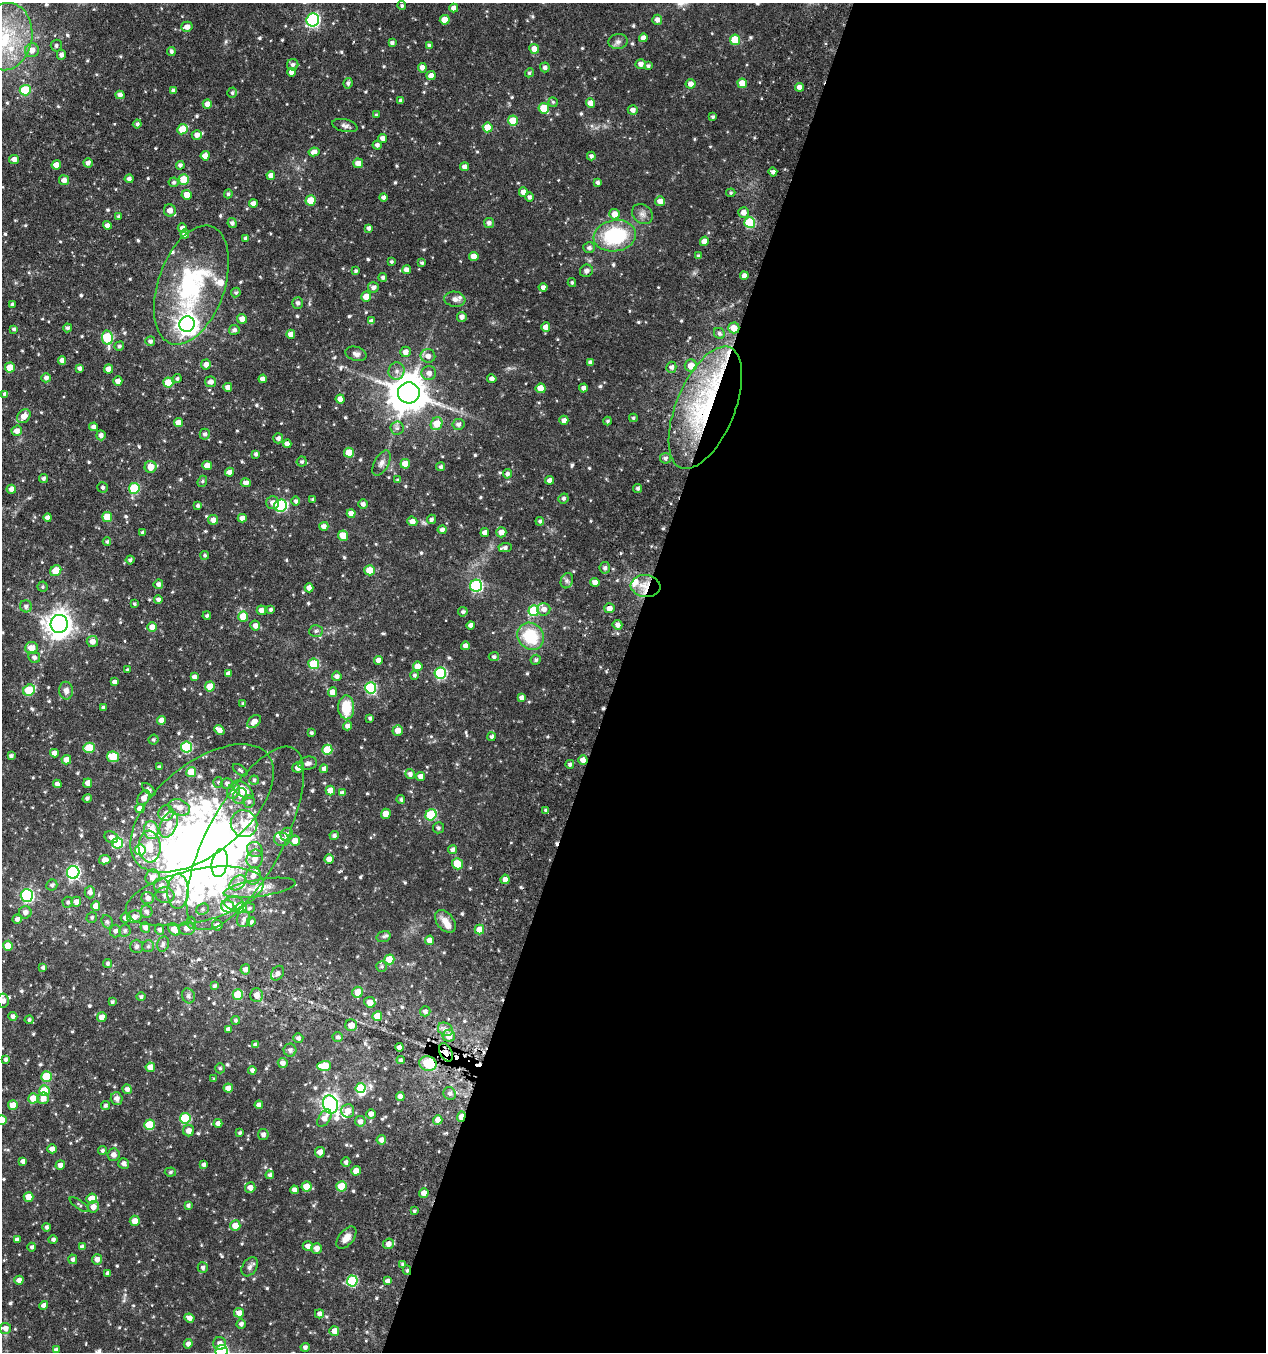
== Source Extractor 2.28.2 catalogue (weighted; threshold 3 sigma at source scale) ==
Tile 12 of 4 x 4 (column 4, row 3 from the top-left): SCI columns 4123-5386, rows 1410-2759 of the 5583 x 5518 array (HDU 1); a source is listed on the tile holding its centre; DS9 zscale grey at full resolution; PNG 1268 x 1354 px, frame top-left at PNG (2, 3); each listed source drawn as its Kron ellipse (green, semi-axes under 4 px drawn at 4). Shown black and unused: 51% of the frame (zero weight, under 3 of 6 exposures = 4% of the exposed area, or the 3 px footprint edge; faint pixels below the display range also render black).
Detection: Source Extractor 2.28.2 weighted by HDU 2 'WHT'; one run over the whole footprint, this tile lists its part. Background 0.0643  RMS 0.0058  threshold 0.0236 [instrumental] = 3 sigma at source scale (4.09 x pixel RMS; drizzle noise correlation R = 1.36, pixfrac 0.8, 0.05/0.05 arcsec/px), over >= 5 px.
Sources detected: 701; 14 inside a brighter object's white glare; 5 cosmic-ray / hot-pixel residue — neither listed nor drawn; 21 inside a brighter listed object's ellipse — not listed separately; of the other 661, all 500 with FLUX_AUTO >= 0.853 (the completeness limit of this list) listed and drawn (161 fainter detections not listed), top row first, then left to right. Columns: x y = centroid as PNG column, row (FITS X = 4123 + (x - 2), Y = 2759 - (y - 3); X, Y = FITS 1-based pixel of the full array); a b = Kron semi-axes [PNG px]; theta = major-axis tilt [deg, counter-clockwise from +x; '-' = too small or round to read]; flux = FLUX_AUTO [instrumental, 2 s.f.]
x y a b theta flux
402 6 4 4 - 1
454 8 4 4 - 2.7
313 20 6 6 - 80
445 20 5 4 - 7.3
657 20 5 5 - 2.7
187 27 6 5 - 3.2
6 37 34 26 82 37
643 38 4 4 - 2.5
735 40 5 5 - 15
618 41 9 7 10 2
392 43 4 4 - 1.4
429 45 4 4 - 1.2
56 46 6 5 - 1.2
534 49 5 5 - 4
32 50 7 7 - 3.9
171 51 4 4 - 1.2
61 55 5 4 - 2
640 64 5 4 - 2.6
293 65 6 5 - 1.5
648 66 4 4 - 1.1
545 67 5 5 - 1.6
422 68 5 4 - 2.5
291 72 4 4 - 2.4
529 73 4 4 - 0.97
431 75 4 4 - 3
348 83 5 4 - 1.3
742 83 5 4 - 6.3
691 84 5 5 - 3
799 87 4 4 - 2.8
25 90 5 5 - 22
174 91 4 4 - 2.1
232 93 5 4 - 0.97
120 95 4 4 - 2.5
401 101 4 3 - 1.4
553 102 5 5 - 0.88
590 103 5 4 - 4.5
207 104 5 4 - 3.9
544 108 5 5 - 12
633 110 5 4 - 2.4
376 115 4 4 - 0.9
713 117 4 3 - 0.86
513 121 5 5 - 11
137 124 4 4 - 1.1
345 126 13 6 -12 1.9
488 127 5 5 - 10
182 129 5 5 - 11
197 135 5 4 - 2.6
383 138 4 4 - 2.4
377 145 4 4 - 1.7
314 152 5 4 - 2.8
205 156 4 4 - 4.6
591 156 4 4 - 1.4
14 159 5 4 - 3
88 163 5 4 - 1.9
358 163 5 4 - 4.3
56 165 4 4 - 5.3
180 165 4 4 - 1.6
465 167 4 4 - 2.5
773 172 4 4 - 1.8
271 175 4 4 - 3.4
129 179 4 4 - 1.6
184 179 5 5 - 14
64 180 5 5 - 3
174 182 5 5 - 1.1
598 183 4 4 - 1.4
523 192 4 4 - 3.2
731 193 5 4 - 0.88
228 194 4 4 - 0.91
187 195 5 5 - 5.2
383 197 4 4 - 1.6
529 197 4 4 - 1.4
310 200 5 5 - 9.4
660 201 5 5 - 3.6
253 203 4 4 - 2.6
170 210 6 6 - 3.3
743 212 5 5 - 3
614 214 5 5 - 5.5
642 214 11 9 -40 2.6
118 216 4 4 - 0.86
232 223 5 4 - 1.6
489 223 5 5 - 2
750 223 5 5 - 33
107 225 4 4 - 2.3
182 228 5 4 - 2.8
369 228 4 4 - 1.6
185 234 4 4 - 2.6
615 236 21 15 8 37
245 238 3 3 - 1
704 241 4 4 - 4.2
589 248 6 5 - 1.5
474 256 4 4 - 4.7
698 256 4 4 - 1.1
391 262 3 3 - 0.88
422 263 4 4 - 1
406 270 4 4 - 2.6
356 271 4 3 - 0.92
586 271 6 6 - 1.9
744 276 4 4 - 2.8
383 277 4 4 - 1.3
572 282 4 4 - 0.98
191 285 62 33 71 69
373 287 5 5 - 1.9
543 287 4 4 - 1.9
236 292 5 4 - 0.9
366 297 5 5 - 4.5
455 299 10 7 -8 2.3
298 303 5 5 - 1.5
12 305 4 3 - 1.5
462 317 5 5 - 2.2
242 319 5 5 - 3.1
372 321 4 4 - 1.9
187 324 8 7 - 340
546 327 4 4 - 4.3
67 328 4 4 - 1.1
734 328 5 5 - 5.6
14 329 4 4 - 1.2
234 330 5 5 - 1.7
719 333 6 5 - 1.4
291 334 4 4 - 3
107 338 7 5 -81 32
150 341 5 5 - 1.5
119 346 5 4 - 1.1
405 352 5 5 - 3.1
356 354 11 7 -15 2.2
428 356 7 6 - 2.9
62 360 4 4 - 2.8
590 362 4 4 - 1.9
206 364 5 5 - 3.4
691 366 6 6 - 5.9
671 367 5 5 - 1.7
10 368 5 5 - 8.3
80 369 4 4 - 1.8
108 369 4 4 - 4
397 371 8 8 - 2.5
429 373 7 7 - 2.7
46 378 4 4 - 1.8
177 379 4 4 - 0.98
263 379 4 4 - 2.7
492 379 4 4 - 2.2
118 381 4 4 - 3.3
168 382 5 5 - 10
211 382 5 5 - 2.4
228 387 4 4 - 2.4
541 388 5 5 - 10
583 388 4 4 - 1.9
409 393 11 10 - 1500
5 394 4 4 - 1.8
340 399 4 4 - 3.7
705 408 65 29 68 96
24 416 7 6 - 4
633 418 4 4 - 0.91
564 420 5 4 - 2.7
608 421 4 4 - 0.94
178 423 4 4 - 4
437 424 7 5 60 8.8
458 424 6 5 - 1.5
94 427 4 4 - 1.8
397 428 6 6 - 1.6
17 431 5 5 - 3.1
205 434 5 5 - 1.3
101 435 5 4 - 2
278 438 5 5 - 1.9
287 444 4 4 - 2.4
349 453 5 5 - 9.2
256 454 4 3 - 1.3
665 458 5 5 - 1.4
302 462 5 5 - 1.1
381 463 14 7 62 2.5
405 464 5 4 - 7.8
207 466 5 4 - 4.8
150 467 6 6 - 6
441 467 4 4 - 1.1
229 472 4 4 - 2.5
507 474 5 4 - 1.6
43 478 4 4 - 1.2
398 480 4 4 - 0.97
549 480 4 4 - 2.6
202 481 6 4 68 0.85
246 483 5 4 - 2.7
103 488 5 5 - 1.2
134 488 5 5 - 29
638 488 4 4 - 1.1
11 489 5 4 - 2.7
563 498 5 5 - 1.2
313 499 4 4 - 0.9
296 501 5 4 - 1.3
273 503 6 6 - 2.7
363 504 5 4 - 2
198 505 3 3 - 1.2
281 506 6 6 - 48
351 514 4 4 - 3.6
107 517 5 5 - 11
48 518 4 4 - 2.7
242 518 4 4 - 3.4
431 519 5 4 - 1.4
213 520 5 5 - 3.5
412 521 5 4 - 3
540 521 4 4 - 1.1
324 526 4 4 - 2.5
442 530 4 4 - 2
142 532 3 3 - 1.1
485 532 4 4 - 2.6
501 532 5 5 - 3.7
343 536 5 5 - 9
107 542 4 4 - 1
505 548 6 4 2 1.5
205 555 4 4 - 0.88
130 560 4 4 - 1.1
605 568 5 5 - 1.5
370 570 5 5 - 11
56 571 6 5 - 8.1
567 581 8 6 70 1.5
595 582 4 4 - 2.9
158 584 5 4 - 2.2
476 586 6 6 - 54
646 586 15 11 -7 7.1
43 587 5 5 - 0.92
309 588 4 4 - 3.2
158 599 4 4 - 1.8
134 604 3 3 - 0.91
26 606 6 6 - 1.9
609 608 5 5 - 3
271 609 4 3 - 1.1
544 609 7 6 - 2.8
261 610 5 4 - 2.7
534 611 5 5 - 25
463 612 5 4 - 1.2
207 616 4 4 - 1.1
243 616 5 5 - 12
59 624 9 8 - 530
471 625 4 4 - 2.4
617 625 5 4 - 2.3
255 626 5 5 - 2.8
152 627 5 4 - 4.7
316 631 7 6 - 1.2
531 636 14 12 -52 22
92 641 6 5 - 3.2
465 646 4 4 - 2.3
32 648 6 6 - 5.6
34 657 6 5 - 1.7
494 657 5 4 - 1.3
378 660 4 4 - 2.9
536 660 5 5 - 1.1
314 664 5 5 - 24
418 666 4 4 - 5.9
128 670 3 3 - 1
440 673 6 5 - 43
228 674 4 4 - 2.2
414 675 4 4 - 1.1
337 676 5 4 - 2.1
194 677 4 4 - 2.1
115 682 4 4 - 2.3
210 686 5 5 - 8.1
371 688 6 5 - 44
29 690 6 5 - 22
66 691 9 7 -89 2.4
332 692 5 4 - 4.8
521 698 4 4 - 2.2
243 703 4 3 - 1.1
346 707 12 8 -88 13
103 708 3 3 - 1.1
370 718 3 3 - 1.1
161 720 4 4 - 3.6
254 722 8 5 43 3.4
347 726 4 4 - 2.3
219 730 6 4 -42 3.3
398 730 5 5 - 4.1
311 733 3 3 - 0.95
492 737 4 4 - 1.3
154 739 5 4 - 1.2
186 747 5 5 - 28
89 748 6 5 - 15
327 750 5 5 - 16
54 753 4 4 - 3.1
11 756 4 3 - 1.3
113 757 6 5 - 16
66 760 5 4 - 4.2
583 760 4 4 - 4
308 763 9 6 12 2
570 764 4 4 - 1.3
159 767 4 3 - 1.1
298 768 5 5 - 3.2
324 769 4 4 - 1.9
240 770 8 4 -36 1
191 772 5 5 - 12
410 774 5 4 - 1.8
420 776 4 4 - 3.1
254 780 4 4 - 1
218 782 5 4 - 0.87
88 783 4 4 - 3.7
227 783 6 5 - 1.8
57 784 4 4 - 2.5
149 789 8 4 -42 1.2
243 790 12 6 -39 8.4
330 790 5 4 - 6.5
233 791 8 6 67 4.4
342 793 4 4 - 2.1
240 796 8 7 - 2.7
87 798 4 4 - 1.3
144 798 8 5 56 3.5
401 799 4 4 - 1.1
249 802 6 6 - 1.3
179 807 11 7 -21 4.8
202 808 85 45 39 110
140 809 4 4 - 3.5
546 810 4 4 - 1
166 813 8 7 - 2.2
386 814 5 5 - 6.7
431 815 6 5 - 28
244 824 14 13 - 8
169 825 14 8 67 6.3
438 828 5 5 - 1.1
151 830 9 7 -83 11
287 834 7 6 - 3.3
334 835 5 4 - 1.2
111 837 7 5 -30 2.6
245 838 102 37 62 120
282 839 8 6 -23 2.5
295 841 5 5 - 5.5
117 843 5 5 - 23
150 846 16 11 -85 9.9
255 849 8 7 - 2.7
140 850 5 5 - 19
453 850 4 4 - 1.9
255 859 9 8 - 3.8
329 859 5 4 - 4.9
105 860 6 4 13 2.3
220 863 14 8 79 150
457 864 6 5 - 11
73 872 6 6 - 92
253 876 8 7 - 3.2
152 877 8 7 - 3.4
505 879 5 4 - 3.3
238 883 9 6 40 2.7
52 885 6 5 - 1.3
161 885 7 7 - 3.1
260 888 36 8 9 8.7
178 891 17 10 88 9.1
90 892 6 5 - 2.2
27 895 6 6 - 74
165 895 9 7 -2 2.7
195 896 70 26 12 77
148 898 6 6 - 2.3
68 902 5 5 - 1.2
76 902 5 5 - 3.1
234 903 9 7 -2 2.4
96 906 4 4 - 5.1
228 906 7 6 - 9.9
241 908 5 5 - 16
249 908 6 5 - 0.9
202 909 6 5 - 1.2
25 912 6 6 - 2.6
147 912 6 5 - 1.7
92 917 5 5 - 0.92
135 917 7 6 - 2.9
125 918 5 5 - 2.4
17 919 5 4 - 2.1
244 919 8 6 75 2.2
445 921 13 8 -52 4.7
107 922 7 5 -67 1.1
191 922 6 4 87 0.85
251 922 4 4 - 1.3
217 925 5 5 - 2
145 928 5 4 - 2.1
187 928 8 6 4 3
174 929 7 5 -49 4.6
479 929 5 4 - 8.7
160 930 5 4 - 1.5
115 931 6 5 - 1.7
125 931 6 6 - 1.2
384 936 7 5 16 1.2
430 940 4 4 - 4.5
163 944 8 5 74 1.6
8 946 5 5 - 7
136 946 6 6 - 1.7
148 946 6 6 - 1.1
389 959 5 5 - 11
107 963 4 4 - 1
382 966 5 5 - 0.86
43 968 4 4 - 1.4
245 969 5 5 - 2.3
278 973 8 5 54 1.8
215 986 4 4 - 0.95
358 992 5 5 - 5.9
238 994 5 5 - 13
256 995 7 6 - 3.5
188 996 7 6 - 1.3
141 997 4 4 - 1.2
3 1000 7 5 -84 3
112 1002 4 4 - 1.1
370 1002 5 5 - 4.5
425 1011 5 5 - 1.8
13 1016 4 4 - 1.8
377 1016 5 5 - 6.4
102 1017 5 4 - 4
29 1020 4 4 - 1
236 1020 4 4 - 0.86
351 1025 6 6 - 4.2
228 1029 4 4 - 1.9
445 1029 8 6 -30 2.1
449 1036 6 6 - 4
338 1037 5 4 - 1.3
298 1038 5 5 - 1.4
256 1045 4 4 - 2
399 1047 4 4 - 2.2
290 1050 6 6 - 1.9
446 1052 10 6 -63 3.9
5 1059 4 4 - 1.3
401 1060 4 4 - 1
283 1063 5 4 - 2.4
428 1064 9 7 -13 15
324 1066 7 5 1 13
150 1067 5 4 - 4.6
220 1068 5 4 - 0.96
252 1070 4 4 - 1.6
46 1077 5 5 - 19
214 1079 4 3 - 0.86
228 1088 5 4 - 3.7
360 1088 5 5 - 14
127 1089 5 4 - 2.1
44 1090 5 5 - 12
450 1093 6 6 - 1.9
400 1096 4 4 - 3.1
33 1098 5 5 - 8.2
43 1098 6 5 - 3.4
117 1099 6 6 - 3.1
330 1104 9 7 -70 150
13 1105 5 5 - 7
105 1105 4 4 - 1.3
259 1105 4 4 - 2.2
348 1111 7 6 - 3.8
371 1114 5 4 - 2.5
461 1116 5 4 - 7
185 1118 5 5 - 29
324 1118 10 5 58 3.3
2 1120 5 5 - 7.7
438 1120 5 4 - 3.9
360 1121 5 5 - 2.1
218 1123 4 4 - 2.5
149 1125 5 5 - 18
189 1131 5 5 - 3
240 1133 4 3 - 1
263 1134 5 5 - 2.1
381 1140 5 4 - 3.1
52 1149 5 4 - 3.1
102 1150 4 4 - 1.2
320 1152 5 5 - 3.4
113 1155 6 6 - 2.6
23 1161 4 4 - 2
346 1162 5 4 - 1.6
124 1163 5 5 - 2
60 1165 5 4 - 2.7
204 1165 4 4 - 1.6
356 1171 5 4 - 3.8
170 1172 5 4 - 0.96
270 1175 4 4 - 1.6
341 1186 5 5 - 13
307 1187 5 5 - 8.5
250 1188 5 5 - 2.9
294 1190 4 4 - 2.6
424 1193 5 4 - 3.8
29 1197 5 4 - 6.9
92 1199 5 5 - 7.2
79 1205 11 3 -35 0.95
188 1205 4 3 - 1.3
93 1207 6 5 - 3.6
414 1211 4 3 - 0.89
135 1221 5 5 - 4.5
235 1226 5 5 - 7.4
47 1227 4 4 - 1.2
346 1238 13 7 50 3.7
17 1240 4 4 - 1.8
53 1240 5 4 - 1.3
388 1244 5 5 - 2.8
308 1246 5 4 - 2.6
32 1247 4 4 - 1.3
82 1247 4 4 - 2.1
317 1248 5 5 - 3.1
73 1259 5 4 - 1.3
97 1259 5 5 - 3
403 1264 4 4 - 1.2
203 1267 5 5 - 1.5
250 1267 10 7 57 1.8
407 1270 5 4 - 0.9
108 1273 4 3 - 1.6
19 1280 4 4 - 2.2
352 1281 5 5 - 34
387 1281 4 4 - 2.2
43 1305 5 4 - 2
239 1313 5 4 - 3.5
319 1314 5 4 - 2
189 1318 5 4 - 2.6
241 1324 4 4 - 1.7
5 1328 6 5 - 2.9
334 1331 5 5 - 3.5
220 1343 6 6 - 2.5
188 1344 5 4 - 2.4
305 1347 4 4 - 1.5
56 1350 4 3 - 1.5
222 1351 6 6 - 55
Overlapping masked pixels (flux is a lower limit): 9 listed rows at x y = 734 328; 705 408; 646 586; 583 760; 446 1052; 428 1064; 461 1116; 424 1193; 407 1270
Isophote crosses this tile's border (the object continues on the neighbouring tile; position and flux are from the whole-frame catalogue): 5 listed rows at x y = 6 37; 3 1000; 13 1105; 2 1120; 222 1351